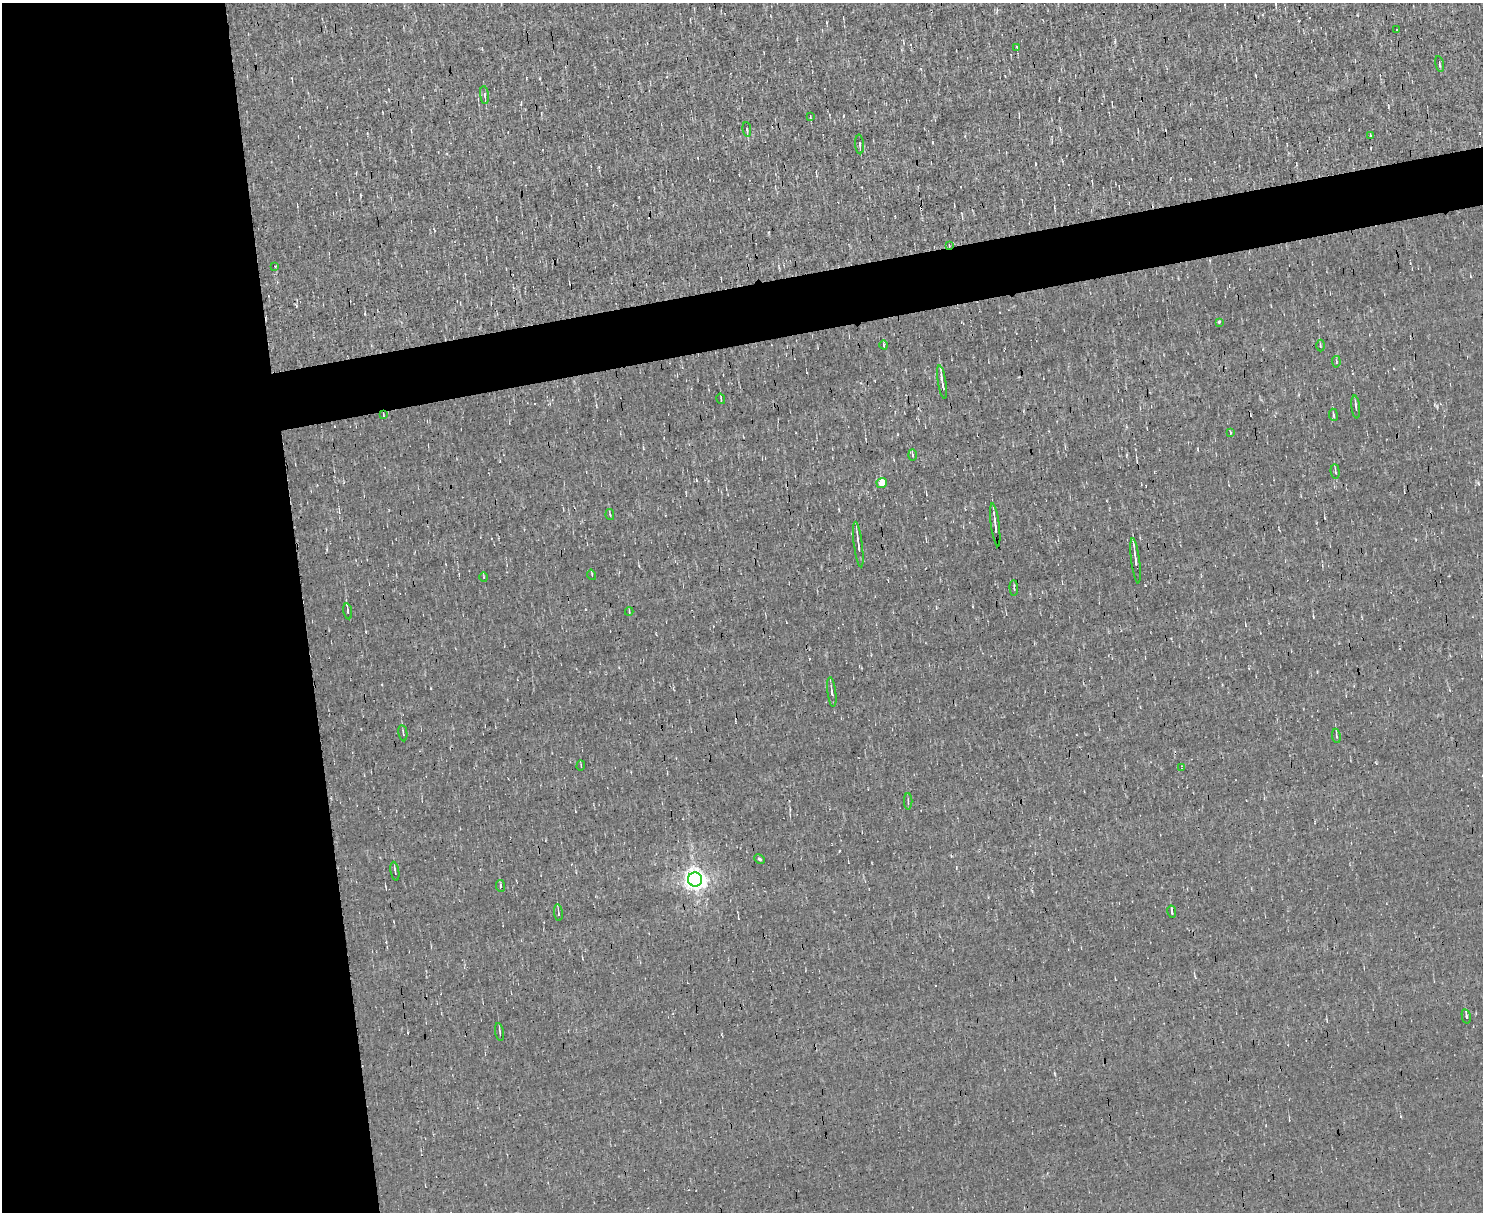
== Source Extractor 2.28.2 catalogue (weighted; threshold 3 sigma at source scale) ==
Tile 7 of 3 x 4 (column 1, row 3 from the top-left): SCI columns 132-1612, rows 1211-2420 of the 4820 x 4839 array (HDU 1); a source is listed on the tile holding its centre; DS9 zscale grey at full resolution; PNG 1485 x 1214 px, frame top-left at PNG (2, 3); each listed source drawn as its Kron ellipse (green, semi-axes under 4 px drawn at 4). Shown black and unused: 24% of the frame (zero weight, under 3 of 4 exposures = <1% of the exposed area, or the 3 px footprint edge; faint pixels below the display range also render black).
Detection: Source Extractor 2.28.2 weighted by HDU 2 'WHT'; one run over the whole footprint, this tile lists its part. Background 0.00107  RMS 0.037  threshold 0.167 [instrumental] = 3 sigma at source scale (4.5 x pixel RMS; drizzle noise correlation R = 1.50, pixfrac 1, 0.05/0.05 arcsec/px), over >= 5 px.
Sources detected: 52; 6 cosmic-ray / hot-pixel residue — neither listed nor drawn; the other 46 listed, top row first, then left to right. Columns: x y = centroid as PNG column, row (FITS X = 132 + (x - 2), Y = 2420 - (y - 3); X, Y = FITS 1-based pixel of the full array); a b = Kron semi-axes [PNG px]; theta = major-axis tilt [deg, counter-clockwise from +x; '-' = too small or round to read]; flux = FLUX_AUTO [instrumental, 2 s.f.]
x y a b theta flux
1396 30 3 3 - 18
1017 47 3 2 - 3.8
1439 64 8 3 -78 5.1
484 95 9 4 -83 7.7
810 117 4 2 - 3.1
747 130 7 3 -84 6.5
1370 136 3 3 - 5.9
860 144 10 3 -87 7.2
949 245 3 2 - 2.7
275 266 3 3 - 3.9
1219 322 4 3 - 17
884 345 4 3 - 3.1
1320 346 6 3 -90 4.6
1336 362 6 2 -85 3.6
942 382 17 3 -81 23
721 399 5 3 - 4.4
1356 407 11 3 -83 9.1
383 415 4 2 - 3
1333 415 6 3 -82 4.7
1230 432 3 3 - 7.7
912 455 6 3 -88 4.1
1335 472 7 4 -86 7.1
882 483 5 5 - 91
610 515 5 4 - 4.6
995 525 22 2 -83 22
858 544 23 3 -82 24
1136 561 23 3 -83 24
592 575 5 3 - 3.7
484 577 5 3 - 3.3
1014 588 7 3 -88 5.1
348 611 8 3 -80 7.8
629 612 4 3 - 3.2
832 692 15 3 -83 12
403 733 8 3 -81 6.7
1336 736 7 3 -81 5.6
581 766 5 2 - 2.9
1182 767 4 2 - 3.3
908 801 8 2 90 4.4
760 859 5 3 - 5.6
395 871 9 2 -80 7.1
695 879 7 7 - 2700
500 886 6 3 -84 5
1172 912 6 2 -79 6.4
558 913 8 2 -84 6
1466 1016 7 3 -77 9.4
500 1032 9 2 -79 5.3
Overlapping masked pixels (flux is a lower limit): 2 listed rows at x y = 949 245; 383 415
Unlisted compact peaks at least as high as the median listed source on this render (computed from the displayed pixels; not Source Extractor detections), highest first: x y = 1145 585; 1437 406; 839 851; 1376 763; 431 688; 827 22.